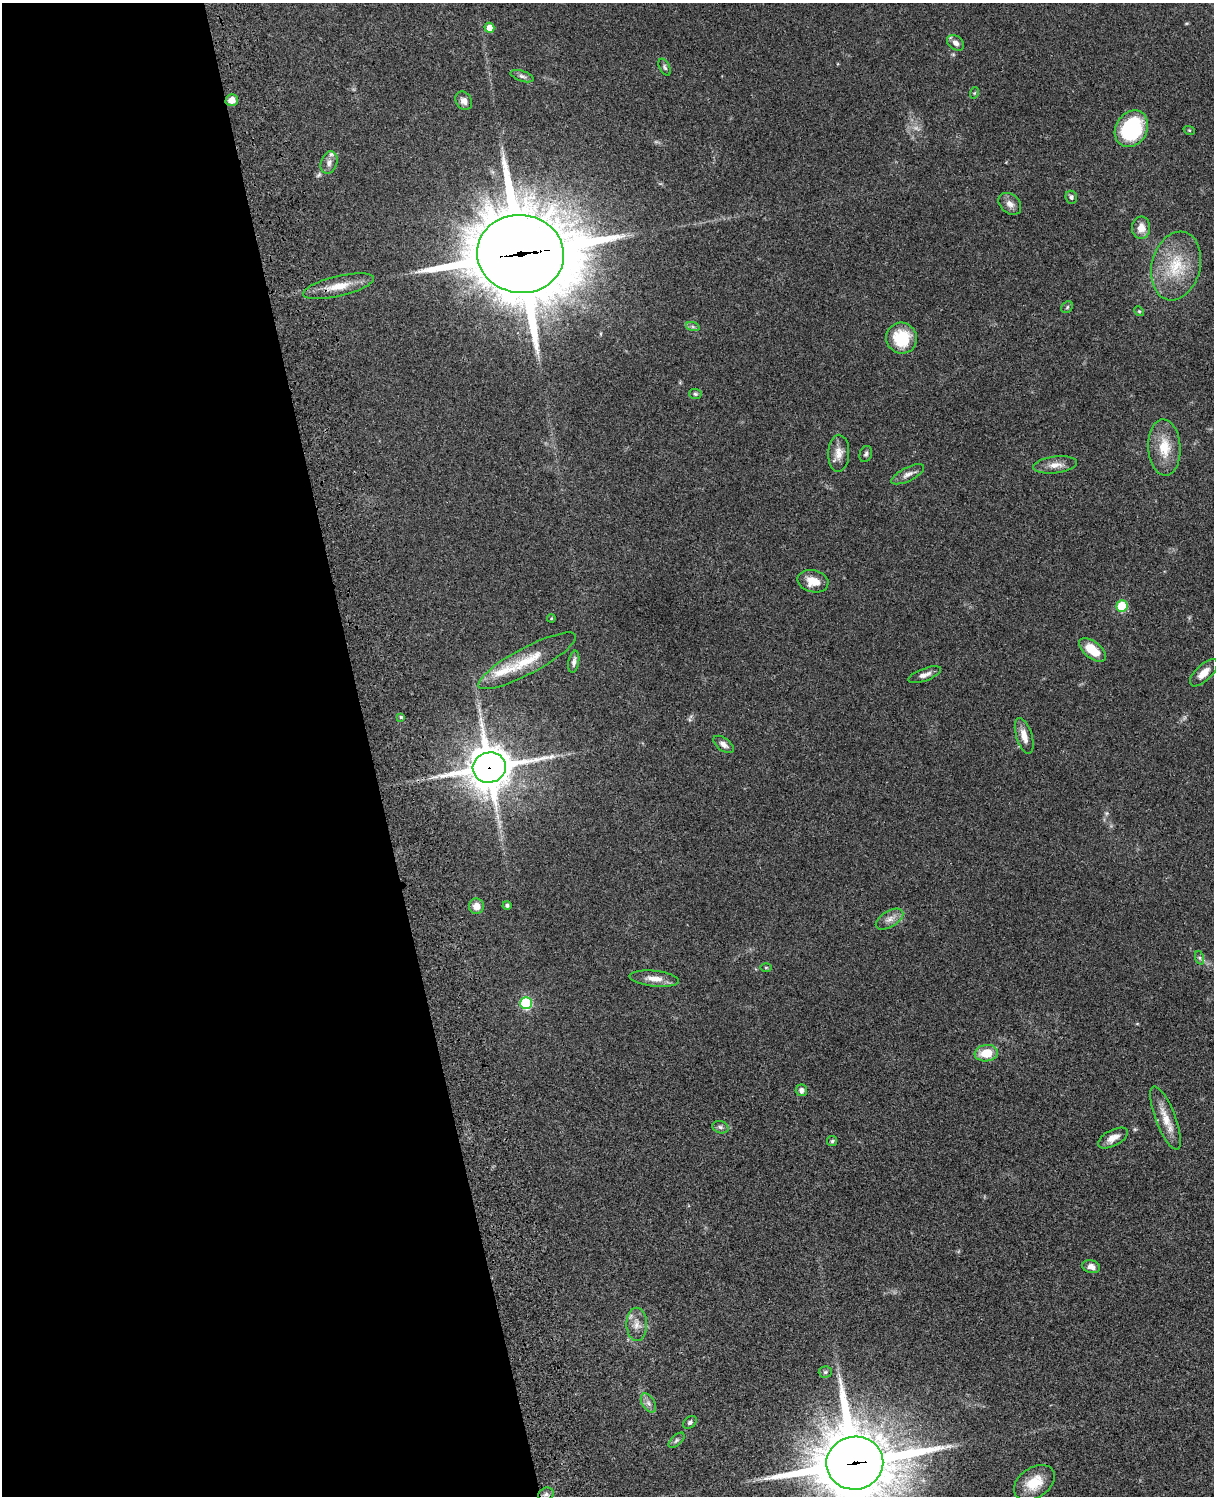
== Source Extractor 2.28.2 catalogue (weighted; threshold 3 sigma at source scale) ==
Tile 5 of 4 x 3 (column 1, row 2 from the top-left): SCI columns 122-1333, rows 1773-3266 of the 5085 x 4926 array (HDU 1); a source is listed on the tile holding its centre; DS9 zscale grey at full resolution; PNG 1216 x 1498 px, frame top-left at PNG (2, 3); each listed source drawn as its Kron ellipse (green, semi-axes under 4 px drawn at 4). Shown black and unused: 30% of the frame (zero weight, under 3 of 4 exposures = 6% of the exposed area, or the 3 px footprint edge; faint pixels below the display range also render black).
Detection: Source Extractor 2.28.2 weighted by HDU 2 'WHT'; one run over the whole footprint, this tile lists its part. Background 0.0787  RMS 0.006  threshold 0.0268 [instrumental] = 3 sigma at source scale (4.5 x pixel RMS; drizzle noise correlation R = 1.50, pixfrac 1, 0.05/0.05 arcsec/px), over >= 5 px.
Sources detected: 64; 1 too faint to see at this stretch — neither listed nor drawn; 3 inside a brighter listed object's ellipse — not listed separately; the other 60 listed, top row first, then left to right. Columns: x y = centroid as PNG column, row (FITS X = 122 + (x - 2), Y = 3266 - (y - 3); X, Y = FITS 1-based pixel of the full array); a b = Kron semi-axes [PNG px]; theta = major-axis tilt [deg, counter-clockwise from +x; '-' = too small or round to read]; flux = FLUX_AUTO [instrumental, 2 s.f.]
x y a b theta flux
489 28 5 5 - 6.4
956 43 9 7 -40 2.8
665 67 9 5 -63 1.2
522 76 12 5 -18 1.9
974 93 6 3 70 0.6
232 100 6 6 - 4.4
464 101 10 8 -57 2.7
1131 129 19 15 58 49
1189 130 6 3 -18 0.64
329 163 11 8 72 3.2
1071 197 7 5 -68 1.4
1010 204 13 9 -41 3.8
1141 228 11 9 85 5.8
520 254 43 39 -8 6300
1176 266 35 24 76 27
338 286 36 10 13 12
1067 307 6 5 - 0.94
1139 311 5 4 - 0.72
693 327 7 4 -19 1.2
902 338 15 15 - 21
695 394 6 5 - 0.93
1164 447 28 16 -87 15
839 453 18 10 87 6
866 454 8 6 69 1.4
1055 465 22 8 7 5.7
908 474 18 6 26 3.3
813 581 16 11 -14 8.3
1122 606 5 5 - 34
551 618 4 3 - 0.66
1092 650 16 8 -38 13
527 661 55 13 28 21
574 662 11 5 80 2.3
1204 673 17 8 44 5.7
925 675 17 6 20 3.3
401 717 4 4 - 0.81
1024 736 18 8 -72 6.1
724 744 12 6 -36 2.8
489 768 16 15 - 1900
507 905 4 4 - 1.4
476 906 8 7 - 4.9
889 919 15 8 31 3.9
1200 958 7 4 -71 1
766 967 5 3 - 0.58
654 979 25 7 -6 6.4
526 1003 6 6 - 50
986 1053 12 8 8 12
801 1090 6 5 - 2.3
1165 1118 34 10 -69 9.4
720 1127 8 6 -17 1.5
1113 1138 16 8 28 4.8
832 1141 5 5 - 0.87
1091 1267 9 6 -15 3.2
637 1324 17 10 -89 5.3
825 1372 6 5 - 1.1
648 1403 10 6 -59 2.4
690 1422 7 5 43 1.2
676 1440 10 5 43 1.5
855 1463 28 26 7 5000
1034 1483 22 15 34 13
546 1494 8 6 26 1.8
Overlapping masked pixels (flux is a lower limit): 3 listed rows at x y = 520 254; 489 768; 855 1463
Isophote crosses this tile's border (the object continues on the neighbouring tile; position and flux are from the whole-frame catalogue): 1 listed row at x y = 855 1463